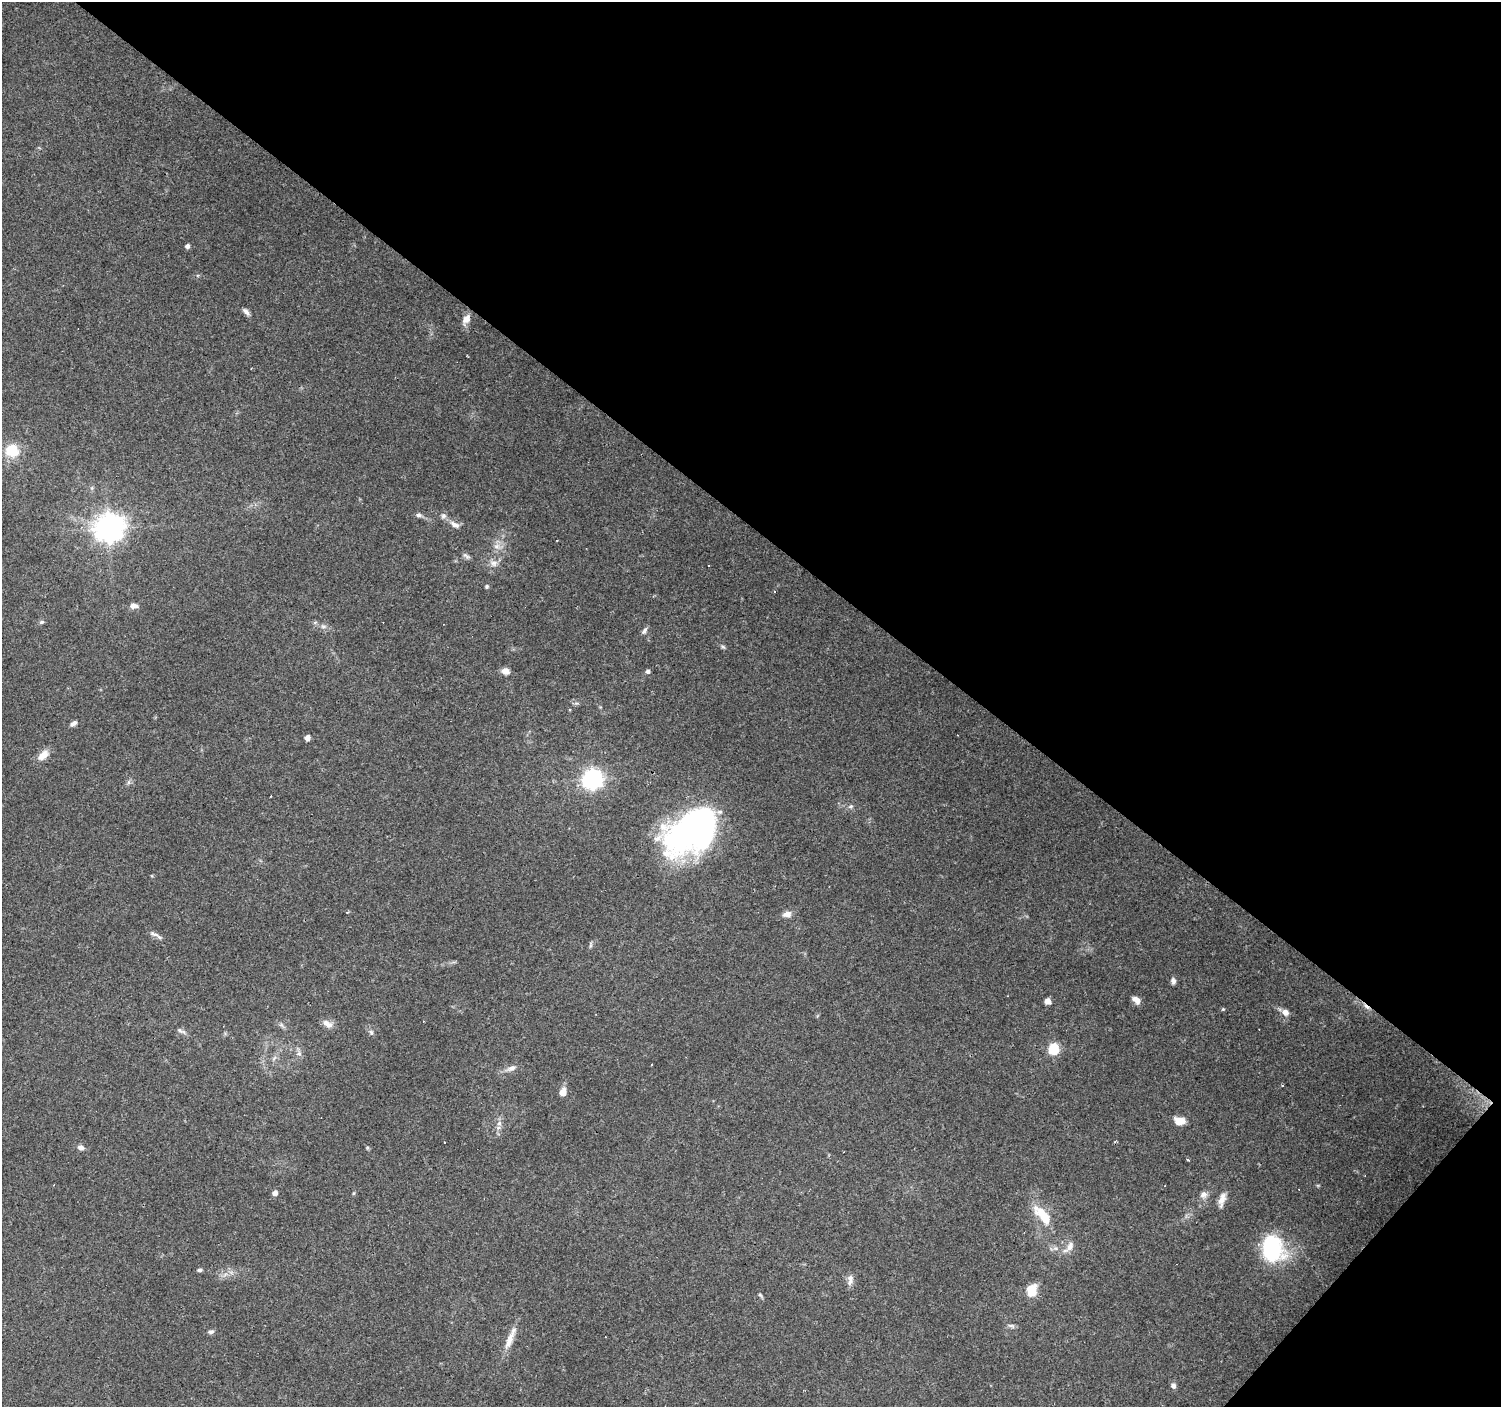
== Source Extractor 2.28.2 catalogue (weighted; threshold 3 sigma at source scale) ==
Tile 8 of 4 x 4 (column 4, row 2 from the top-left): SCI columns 4498-5996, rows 2977-4381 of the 6000 x 6021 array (HDU 1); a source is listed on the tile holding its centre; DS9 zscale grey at full resolution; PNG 1503 x 1409 px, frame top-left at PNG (2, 2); no overlay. Shown black and unused: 40% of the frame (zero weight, under 3 of 4 exposures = <1% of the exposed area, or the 3 px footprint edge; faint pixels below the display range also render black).
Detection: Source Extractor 2.28.2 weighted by HDU 2 'WHT'; one run over the whole footprint, this tile lists its part. Background 0.0746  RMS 0.0054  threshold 0.0242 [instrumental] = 3 sigma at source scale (4.5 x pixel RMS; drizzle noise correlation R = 1.50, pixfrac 1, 0.0396/0.0396 arcsec/px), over >= 5 px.
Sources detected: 86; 1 inside a brighter object's white glare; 9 cosmic-ray / hot-pixel residue — not listed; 3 inside a brighter listed object's ellipse — not listed separately; the other 73 listed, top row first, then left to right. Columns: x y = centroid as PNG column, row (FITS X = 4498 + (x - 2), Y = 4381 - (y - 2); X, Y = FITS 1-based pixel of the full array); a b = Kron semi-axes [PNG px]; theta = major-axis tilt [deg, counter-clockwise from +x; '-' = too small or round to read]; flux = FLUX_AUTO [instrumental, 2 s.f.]
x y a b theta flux
187 246 4 4 - 2.2
246 312 11 5 -49 2.2
466 319 15 8 61 4.1
12 451 17 16 - 13
92 488 6 5 - 0.99
419 515 7 6 - 1.6
443 516 8 8 - 1.8
455 524 14 7 -26 3.3
108 528 10 9 - 650
496 546 8 7 - 2.6
466 556 13 5 -34 1.5
493 563 12 9 -20 3.5
487 586 5 5 - 0.82
775 591 3 2 - 0.59
134 606 10 6 -1 2.8
42 622 7 5 16 1.1
323 626 9 6 -17 2
644 631 9 5 58 1.7
723 647 8 4 -35 0.97
506 671 9 7 -10 3.5
648 671 6 5 - 1.3
577 703 7 4 17 0.89
570 710 4 3 - 0.49
74 723 8 5 37 2
307 738 5 4 - 3.6
43 755 17 9 43 5.4
592 779 7 7 - 280
129 782 7 4 89 1.1
851 806 7 6 - 1.4
690 827 60 28 45 170
347 912 5 3 - 0.49
787 914 11 8 7 3.2
153 934 13 6 -30 2.4
590 945 9 4 85 0.96
1173 981 7 5 -78 1.9
1136 1000 10 6 -39 3.7
1048 1001 6 6 - 2.9
1223 1009 4 4 - 0.65
1285 1012 8 7 - 3.5
281 1025 7 5 -31 1.4
329 1025 11 9 16 3.1
181 1031 15 5 -25 1.9
371 1032 8 5 -73 1.4
1054 1049 7 6 - 28
299 1053 13 7 -79 2.5
274 1058 8 4 45 1.4
652 1065 3 2 - 0.55
511 1068 14 7 20 3.4
1282 1085 3 3 - 0.86
563 1092 8 6 70 5.4
1179 1121 10 7 -10 7.6
499 1123 7 6 - 2
1115 1141 4 3 - 0.66
444 1142 3 3 - 1.5
81 1147 7 6 - 2.3
367 1148 6 3 72 0.62
1188 1160 3 3 - 1.8
275 1193 5 5 - 2.9
354 1193 6 3 71 0.6
1204 1195 10 8 22 2.9
1222 1199 19 7 75 4.4
1041 1213 27 13 -32 11
1069 1247 20 9 50 4.7
1272 1248 27 22 -65 48
200 1270 7 4 6 1.1
231 1272 7 4 -19 1.4
850 1280 16 8 82 3.1
1032 1290 14 11 75 9.1
760 1295 8 4 -53 0.91
1011 1326 10 5 -9 1.5
211 1332 8 6 12 1.4
510 1338 35 7 68 7.4
1173 1386 6 6 - 2